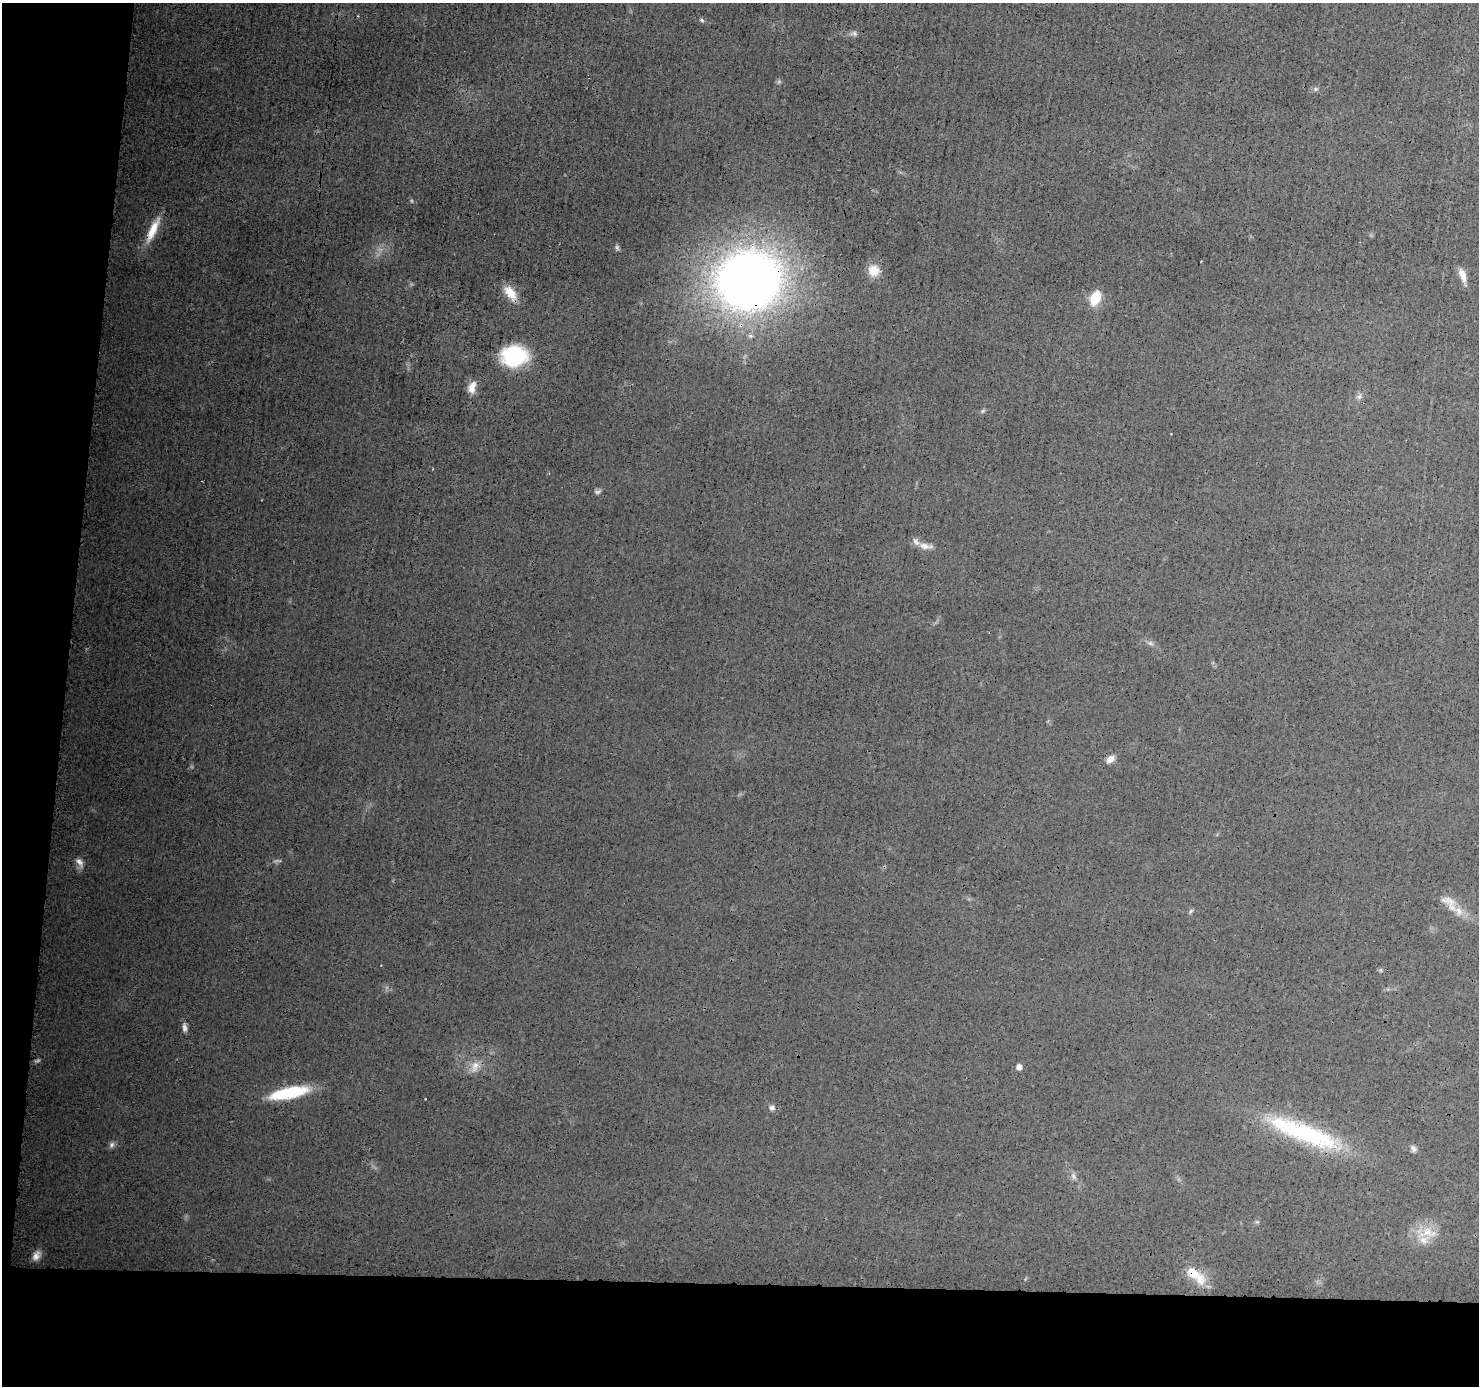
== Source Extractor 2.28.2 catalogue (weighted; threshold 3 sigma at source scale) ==
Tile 7 of 3 x 3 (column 1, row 3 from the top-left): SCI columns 7-1483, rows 110-1493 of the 4445 x 4464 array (HDU 1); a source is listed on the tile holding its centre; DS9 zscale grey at full resolution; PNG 1481 x 1388 px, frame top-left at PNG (2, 3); no overlay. Shown black and unused: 12% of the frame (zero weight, under 3 of 4 exposures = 1% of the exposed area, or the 3 px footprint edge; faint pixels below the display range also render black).
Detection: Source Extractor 2.28.2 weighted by HDU 2 'WHT'; one run over the whole footprint, this tile lists its part. Background 0.0141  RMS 0.0031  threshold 0.0139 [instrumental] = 3 sigma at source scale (4.5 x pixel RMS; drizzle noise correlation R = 1.50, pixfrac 1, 0.05/0.05 arcsec/px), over >= 5 px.
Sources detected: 43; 4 too faint to see at this stretch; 1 cosmic-ray / hot-pixel residue — not listed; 5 inside a brighter listed object's ellipse — not listed separately; the other 33 listed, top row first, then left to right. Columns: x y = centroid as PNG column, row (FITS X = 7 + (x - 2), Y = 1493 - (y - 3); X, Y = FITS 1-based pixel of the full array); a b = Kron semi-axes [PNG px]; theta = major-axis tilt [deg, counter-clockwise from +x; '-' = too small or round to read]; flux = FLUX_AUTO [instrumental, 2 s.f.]
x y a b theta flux
702 20 6 5 - 0.51
854 33 8 6 -71 0.75
1315 89 6 5 - 0.59
153 230 35 9 65 6.4
617 247 7 6 - 0.61
874 270 15 14 - 4.4
1462 275 18 8 -70 2.6
749 280 56 50 11 290
510 293 22 11 -53 5.1
1095 298 15 10 66 6.8
514 356 24 18 4 24
472 389 12 9 -41 2.3
1359 397 8 7 - 1
983 411 7 5 44 0.51
924 546 16 8 -12 2.4
1150 643 7 6 - 0.8
1110 759 10 7 38 2
79 862 14 7 -53 1.7
1450 901 20 11 -39 3.7
1190 911 7 4 70 0.58
185 1027 12 6 -83 1.2
475 1066 17 10 73 3.1
1019 1067 6 6 - 1.6
289 1093 41 11 12 17
772 1108 8 7 - 1
1304 1133 91 20 -21 40
112 1145 9 7 62 0.95
1413 1148 10 6 -58 1
1073 1176 10 6 -59 1.1
1257 1222 6 4 -18 0.42
1427 1232 16 15 - 5.8
36 1255 12 8 54 2.1
1193 1273 17 12 -43 5.8
Overlapping masked pixels (flux is a lower limit): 5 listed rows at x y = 153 230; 749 280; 510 293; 1304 1133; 1193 1273